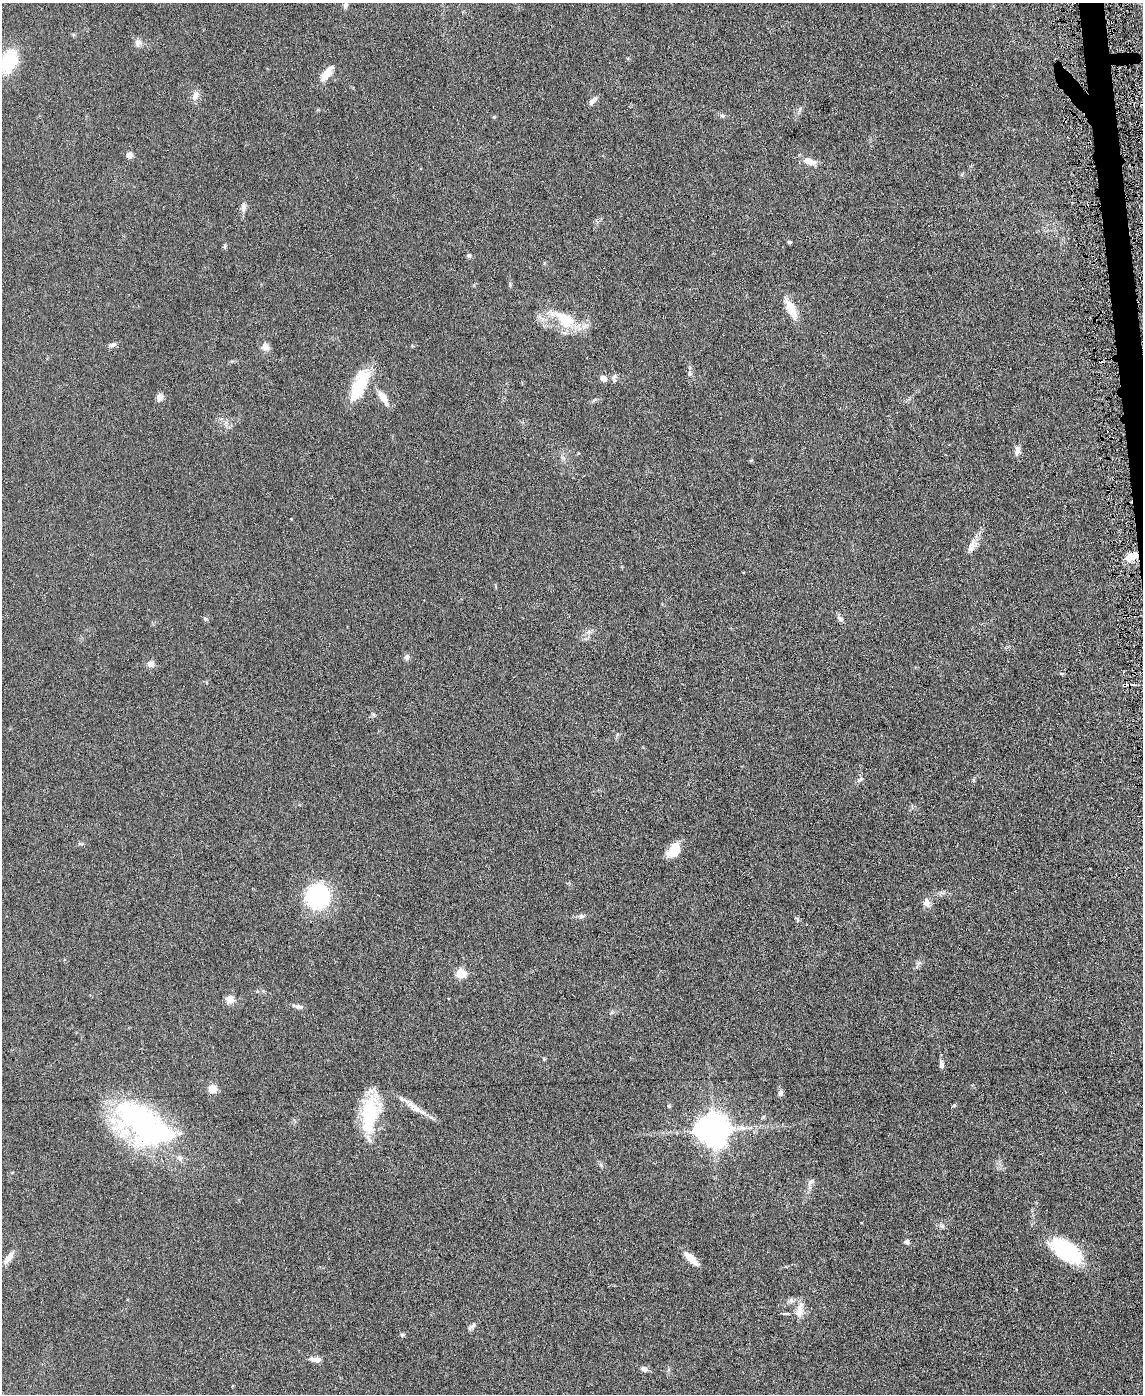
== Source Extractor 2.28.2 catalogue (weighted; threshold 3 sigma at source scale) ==
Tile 6 of 4 x 3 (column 2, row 2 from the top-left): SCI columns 1141-2281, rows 1519-2910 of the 4565 x 4533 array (HDU 1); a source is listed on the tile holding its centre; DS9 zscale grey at full resolution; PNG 1145 x 1396 px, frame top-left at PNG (2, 3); no overlay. Shown black and unused: <1% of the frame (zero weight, under 3 of 6 exposures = <1% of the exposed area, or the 3 px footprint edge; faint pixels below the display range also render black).
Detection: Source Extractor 2.28.2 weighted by HDU 2 'WHT'; one run over the whole footprint, this tile lists its part. Background 0.0616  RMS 0.0057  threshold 0.0235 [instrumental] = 3 sigma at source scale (4.09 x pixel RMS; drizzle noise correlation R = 1.36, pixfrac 0.8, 0.05/0.05 arcsec/px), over >= 5 px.
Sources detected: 65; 1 cosmic-ray / hot-pixel residue — not listed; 2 inside a brighter listed object's ellipse — not listed separately; the other 62 listed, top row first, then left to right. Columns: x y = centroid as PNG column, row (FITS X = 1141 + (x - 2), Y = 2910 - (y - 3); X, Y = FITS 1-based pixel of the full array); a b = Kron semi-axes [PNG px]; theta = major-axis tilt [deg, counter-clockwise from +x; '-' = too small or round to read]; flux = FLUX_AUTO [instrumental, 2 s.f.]
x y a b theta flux
346 5 8 6 85 1.2
73 35 6 3 72 0.58
138 42 10 8 -4 2.3
9 61 19 12 68 30
326 74 18 7 52 7.1
196 95 13 8 65 3
593 101 13 6 43 2.3
494 117 5 4 - 0.55
129 155 7 6 - 2.5
809 161 18 8 -11 4.7
243 207 13 7 87 2.2
789 242 4 4 - 0.91
225 246 6 4 71 0.72
469 256 6 5 - 1
791 308 27 9 -63 9.3
565 320 34 18 -41 18
112 345 10 5 22 1.7
265 347 10 9 - 3
690 373 7 5 -62 1.1
614 376 11 5 72 1.4
603 378 7 6 - 2.8
359 385 41 14 67 22
159 397 8 7 - 2.6
383 398 20 8 -56 5.6
1017 451 14 6 83 2.5
972 546 18 10 57 4.7
1129 558 15 8 14 5.1
205 619 6 5 - 0.86
840 619 9 6 -35 1.6
589 632 7 4 71 1.3
407 657 7 6 - 1.7
150 664 10 8 13 2.3
1125 685 7 3 -4 0.81
860 779 8 5 40 1.4
674 850 16 11 54 9.5
317 896 17 17 - 71
927 903 10 8 -80 3.2
581 916 8 6 -19 1.3
797 920 6 4 -71 0.77
461 973 5 5 - 26
229 999 11 10 - 3.6
299 1007 12 6 -8 1.8
941 1065 9 5 -83 1.6
212 1089 5 5 - 15
780 1093 7 7 - 1.5
669 1106 5 4 - 0.61
414 1107 24 8 -37 6
369 1113 41 21 79 30
143 1124 72 38 -31 120
712 1129 10 9 - 950
810 1182 13 6 43 2
942 1226 8 5 -30 1.3
907 1242 7 7 - 1.4
1066 1251 29 14 -35 52
9 1257 18 8 50 4
691 1259 20 6 -43 6.6
800 1310 22 9 78 5.7
786 1313 9 3 1 0.96
472 1327 14 5 35 1.5
402 1335 6 5 - 0.83
315 1359 17 6 -7 3.3
644 1369 10 6 -23 2.1
Overlapping masked pixels (flux is a lower limit): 1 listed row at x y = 1125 685
Unlisted compact peaks at least as high as the median listed source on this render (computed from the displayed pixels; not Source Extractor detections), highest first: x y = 954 1105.